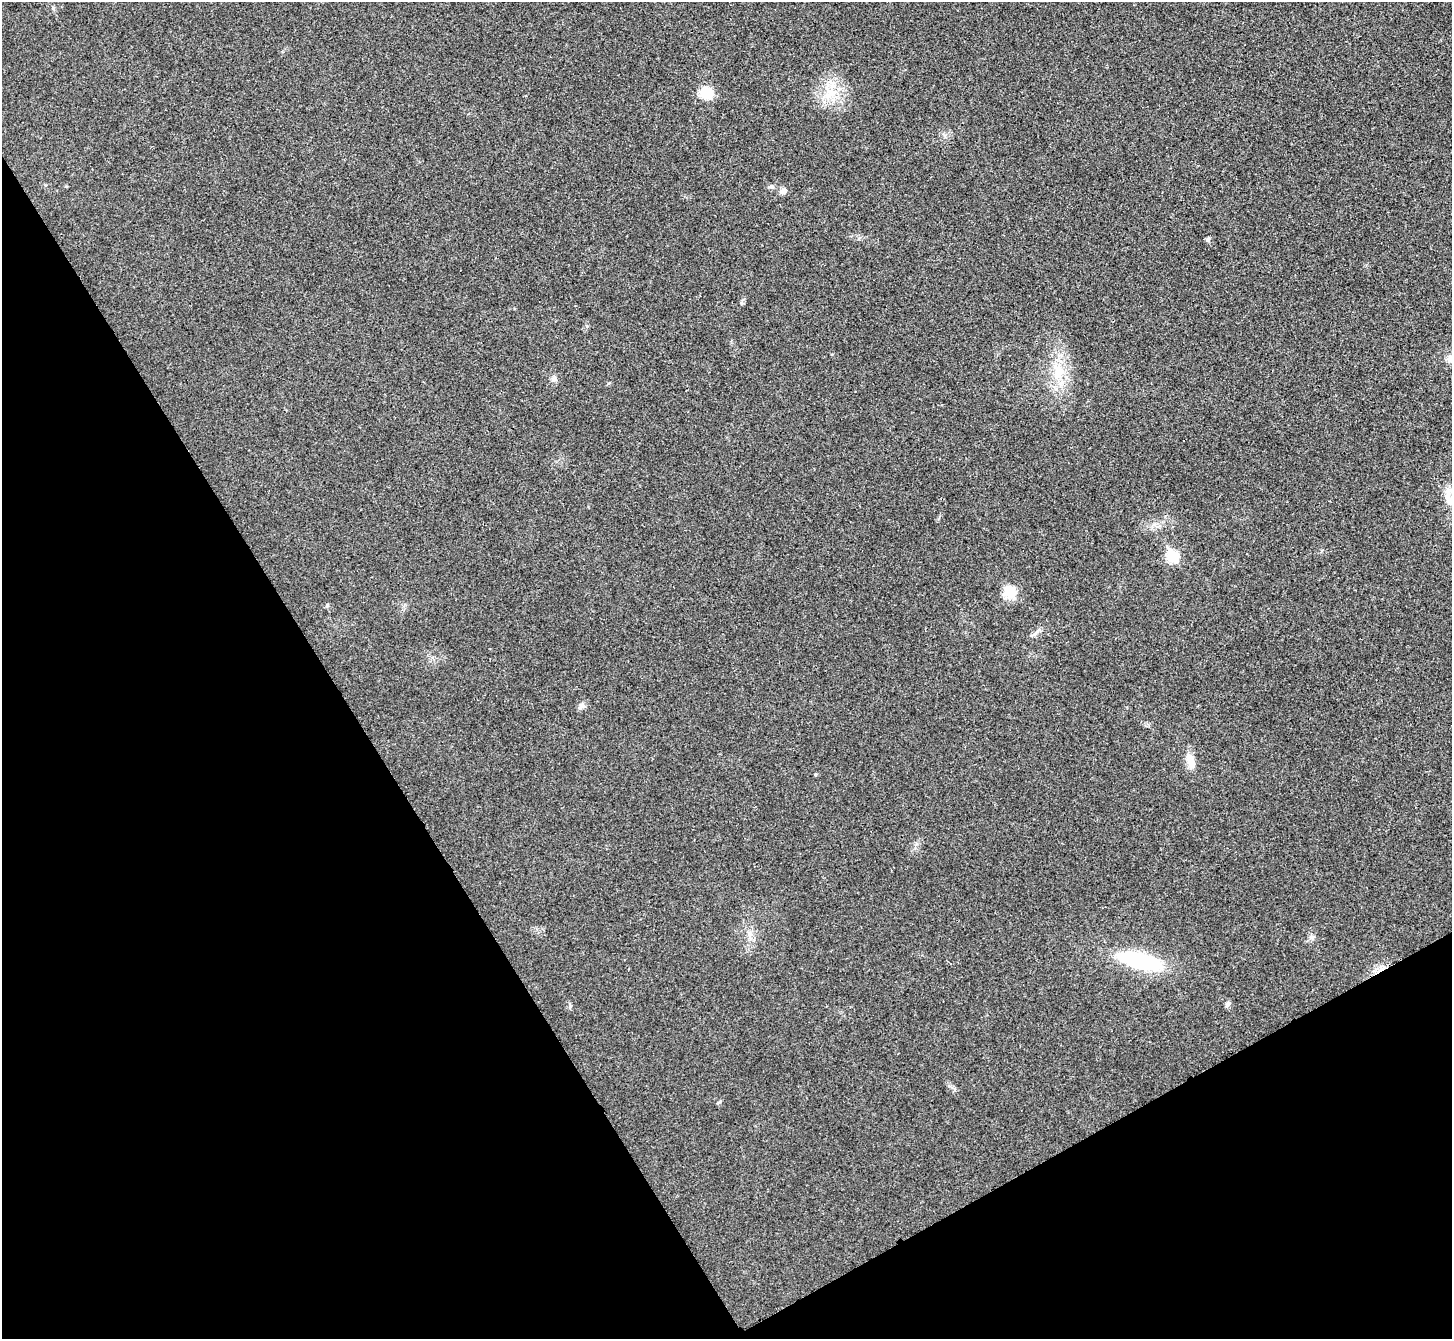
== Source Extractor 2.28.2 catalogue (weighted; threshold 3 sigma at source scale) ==
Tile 14 of 4 x 4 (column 2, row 4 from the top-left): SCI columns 1457-2906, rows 162-1498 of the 5814 x 5807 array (HDU 1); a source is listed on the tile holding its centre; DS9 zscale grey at full resolution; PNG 1454 x 1341 px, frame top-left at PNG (2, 2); no overlay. Shown black and unused: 30% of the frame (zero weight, under 3 of 4 exposures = <1% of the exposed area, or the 3 px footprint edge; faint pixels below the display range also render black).
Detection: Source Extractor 2.28.2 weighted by HDU 2 'WHT'; one run over the whole footprint, this tile lists its part. Background 0.0326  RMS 0.0062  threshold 0.0279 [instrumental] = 3 sigma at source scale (4.5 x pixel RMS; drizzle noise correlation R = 1.50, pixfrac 1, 0.05/0.05 arcsec/px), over >= 5 px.
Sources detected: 14; all 14 listed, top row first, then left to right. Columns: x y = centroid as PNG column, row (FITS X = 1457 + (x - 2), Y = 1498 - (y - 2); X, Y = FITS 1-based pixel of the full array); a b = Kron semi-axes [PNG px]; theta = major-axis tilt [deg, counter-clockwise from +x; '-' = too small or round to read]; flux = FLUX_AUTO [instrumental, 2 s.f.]
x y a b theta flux
707 93 16 13 -20 10
830 94 18 11 41 10
783 191 9 8 - 2.3
1208 240 6 4 -72 0.91
1058 372 19 12 58 11
553 379 7 7 - 1.9
1449 498 28 8 -84 7.4
1172 556 7 6 - 40
1010 592 18 16 10 9.1
1190 761 20 9 -79 6.8
815 774 4 4 - 0.64
1312 937 7 4 1 1.3
1140 961 49 16 -14 52
1228 1004 9 6 68 1.6
Unlisted compact peaks at least as high as the median listed source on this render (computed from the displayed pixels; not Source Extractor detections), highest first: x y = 570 1006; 741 303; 583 706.